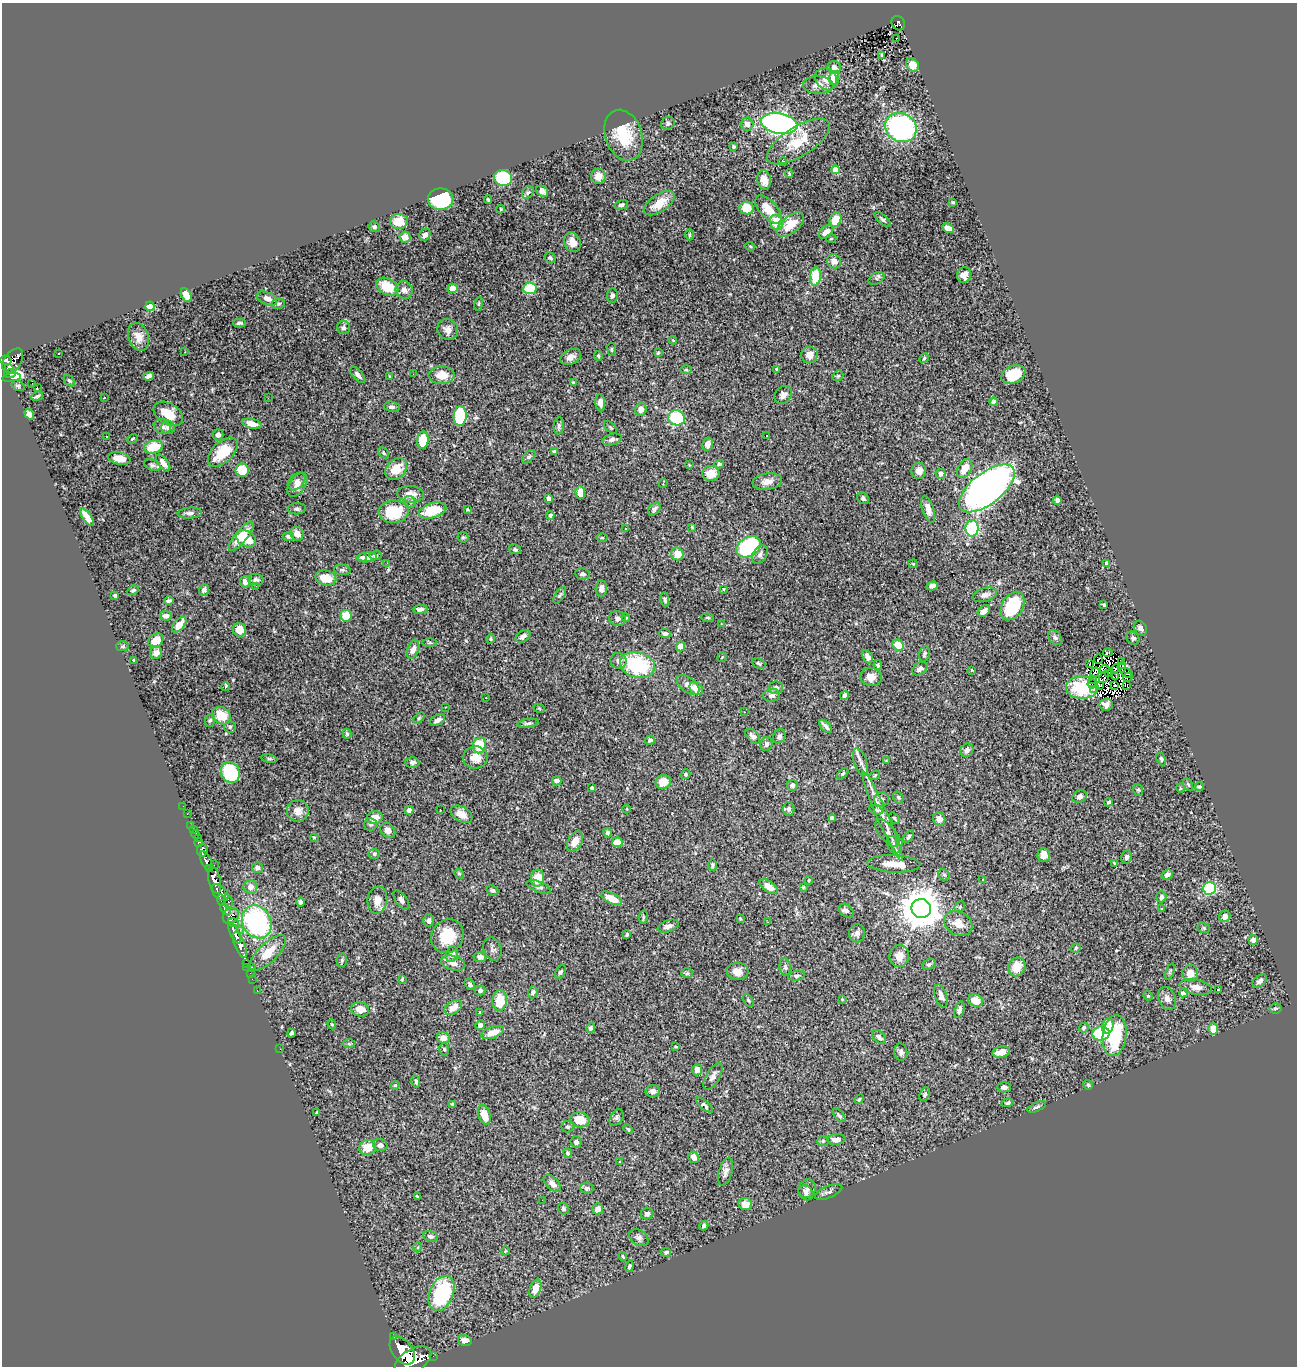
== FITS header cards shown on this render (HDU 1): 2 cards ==
NAXIS1  =                 1295
NAXIS2  =                 1364

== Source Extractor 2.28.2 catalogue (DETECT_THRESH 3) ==
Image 1295 x 1364 px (HDU 1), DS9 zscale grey, 1 PNG px = 1 image px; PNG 1299 x 1368 px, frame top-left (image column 1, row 1364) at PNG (2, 3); each listed source drawn as its Kron ellipse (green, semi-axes under 4 px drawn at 4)
Background 0.961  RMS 0.024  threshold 0.0726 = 3 sigma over >= 5 px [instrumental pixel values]
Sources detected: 497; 7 with non-positive FLUX_AUTO (blend fragments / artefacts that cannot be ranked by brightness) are neither listed nor drawn; the other 490 listed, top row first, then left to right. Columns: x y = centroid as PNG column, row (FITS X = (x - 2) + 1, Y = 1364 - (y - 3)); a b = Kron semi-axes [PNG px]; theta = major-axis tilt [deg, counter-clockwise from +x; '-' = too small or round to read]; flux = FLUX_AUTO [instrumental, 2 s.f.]
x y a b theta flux
898 23 7 6 - 190
896 38 2 2 - 2.6
881 56 4 3 - 1.8
913 65 7 6 - 19
834 68 7 6 - 9.2
834 78 7 5 84 31
826 79 12 10 -49 13
818 85 15 8 -3 13
668 123 7 6 - 4.1
747 124 7 6 - 9.1
779 124 18 10 -10 510
901 127 16 14 -28 280
624 135 26 18 -71 55
798 141 36 14 32 48
734 147 4 4 - 3
782 162 4 3 - 4.6
835 170 4 4 - 39
789 173 4 4 - 1.4
598 176 7 7 - 17
503 178 9 8 - 93
764 180 10 6 -79 13
542 191 6 5 - 5.8
528 192 7 5 55 2.9
441 199 13 11 0 120
488 200 4 3 - 1.8
953 202 3 3 - 2.3
659 203 17 8 34 26
621 205 7 4 15 3.7
747 208 7 6 - 28
501 209 4 3 - 1.4
768 209 17 8 -48 27
883 219 10 4 -41 3.3
835 220 8 5 65 31
399 222 8 7 - 31
776 222 7 6 - 40
791 225 16 8 40 31
374 227 6 5 - 3.8
948 228 6 4 -29 15
826 232 8 5 39 12
425 235 6 5 - 6.7
689 235 5 3 - 2.1
405 237 5 5 - 16
831 238 5 3 - 1.7
572 242 10 8 -68 12
750 246 5 3 - 1.6
550 258 6 5 - 2.9
834 261 7 7 - 12
964 275 8 7 - 12
815 276 9 5 85 50
876 279 8 5 29 3.6
387 287 12 8 -28 43
453 288 5 4 - 16
530 288 6 6 - 60
404 290 9 8 - 9
186 295 7 5 -61 17
612 295 7 5 85 5.1
267 298 11 6 -24 9.5
278 304 7 5 12 3.2
479 304 7 3 81 1.8
150 306 5 4 - 59
239 323 6 3 1 2.9
343 327 6 6 - 5.4
448 330 11 10 - 9.8
138 337 14 10 -69 14
673 340 4 3 - 1.6
612 349 7 3 -82 1.7
185 352 2 2 - 0.88
59 353 3 2 - 2.3
658 353 3 3 - 2.1
809 355 8 8 - 13
598 356 5 4 - 2.7
571 357 11 7 26 9.8
924 358 5 4 - 2.3
6 360 5 4 - 440
13 361 13 8 56 820
9 368 4 3 - 200
777 369 4 3 - 2
686 370 6 3 0 2
10 373 6 4 2 160
413 374 3 2 - 1.6
1013 374 12 8 23 41
358 375 10 5 -47 6.4
442 375 13 9 0 21
148 376 5 4 - 5.9
389 376 4 2 - 0.98
838 376 6 4 44 1.9
12 378 9 3 9 60
69 380 6 4 -48 2.7
32 383 2 2 - 1500
573 383 4 4 - 2.7
18 386 7 5 -29 2.7
37 387 3 2 - 12
783 395 10 8 47 9.5
37 396 6 3 18 2.5
104 398 3 3 - 3.4
268 398 3 2 - 1.6
993 402 4 4 - 7.7
600 403 8 5 -86 9.3
392 407 8 5 -9 4.6
641 409 6 6 - 10
29 414 6 4 -56 8.5
168 414 16 10 -31 30
460 416 10 6 87 98
677 418 8 7 - 100
252 424 10 4 -13 14
162 426 9 7 -30 6.2
559 426 8 5 84 3.9
168 427 7 6 - 9.3
611 427 8 3 -45 2.2
218 435 5 5 - 6.5
767 435 3 2 - 3.1
107 437 4 2 - 3.8
133 439 6 4 39 2.4
423 440 9 5 84 53
612 440 10 5 15 4.5
708 444 6 5 - 9.4
153 447 10 6 11 47
223 452 18 10 44 49
554 452 4 4 - 5.7
383 453 6 4 -44 2.3
529 457 8 5 46 3.4
119 458 11 6 -12 20
163 463 10 5 -54 9.1
719 464 5 4 - 3
152 465 8 5 -19 3.5
689 465 2 2 - 1.1
965 468 10 6 60 25
396 469 12 9 47 28
242 470 7 6 - 38
919 471 8 7 - 11
711 473 8 7 - 18
941 474 5 5 - 9.7
296 481 10 7 46 7
767 482 15 8 9 12
663 483 4 2 - 1.4
297 485 13 8 56 11
987 488 33 15 38 830
580 492 6 4 -87 21
411 494 13 8 -5 16
549 498 4 4 - 8.4
863 498 6 5 - 4
1057 500 4 4 - 4.7
410 502 6 5 - 3.1
297 509 9 5 2 3.8
467 509 3 2 - 1.4
654 509 7 5 46 4
928 509 14 5 -72 12
433 510 14 7 17 55
393 512 15 11 1 64
190 513 12 5 4 5.7
550 515 4 4 - 4.5
87 517 10 4 -55 19
692 527 4 3 - 1.5
972 528 8 6 88 110
625 529 3 3 - 3
297 534 7 6 - 13
241 536 18 6 50 32
289 536 5 4 - 4.5
463 537 6 5 - 2.3
602 538 5 3 - 1.6
246 539 10 7 -30 30
749 547 13 9 30 180
515 549 6 4 -11 3
677 554 6 6 - 21
760 554 10 6 59 5.7
376 555 6 4 7 3.5
362 557 4 4 - 4.1
367 557 10 5 6 8.6
387 563 2 2 - 1.1
1107 563 4 4 - 11
913 564 4 4 - 1.8
342 570 8 5 -7 3.4
582 574 7 5 -6 4.8
326 578 10 7 -13 29
256 580 8 5 -4 4.7
245 582 6 5 - 9.2
256 586 2 2 - 3.2
932 586 6 4 16 6.5
601 588 8 5 85 7.2
723 589 4 3 - 1.2
133 590 6 4 29 3.2
204 590 6 5 - 7
560 595 9 4 56 3.4
985 595 12 6 16 8.6
115 596 4 3 - 5.8
665 600 7 3 -80 3.6
169 601 5 3 - 3.7
1104 605 3 3 - 2.2
1012 606 15 10 60 94
420 609 7 4 7 5.2
984 611 7 5 41 11
166 616 6 5 - 8.5
346 616 6 5 - 35
618 618 8 7 - 5.3
626 618 4 3 - 1.7
707 618 6 4 -6 2.5
721 624 4 3 - 1.2
179 625 9 5 50 20
1140 628 8 6 -52 5.5
239 630 7 6 - 23
665 633 6 4 -5 4.3
523 636 8 5 32 6.9
1055 638 8 6 -49 4.2
1133 638 7 6 - 4
490 639 5 3 - 1.8
156 640 8 6 32 22
430 643 7 4 -1 2.4
898 645 6 5 - 28
122 646 6 5 - 2.5
680 646 5 4 - 22
413 649 10 5 70 8.1
1108 652 5 3 - 0.88
156 653 6 6 - 11
924 654 7 5 73 3.4
722 657 5 3 - 1.3
867 657 7 4 -65 8.9
1098 659 5 2 - 3.6
134 661 4 3 - 2.3
618 661 8 8 - 7.8
1121 662 4 2 - 2.8
759 663 7 5 -26 3
1089 663 2 2 - 1.3
637 665 18 12 -15 120
878 665 5 4 - 2.8
1122 667 5 2 - 0.11
1116 668 4 2 - 0.74
920 669 8 5 36 5.9
1104 669 5 3 - 6.7
972 670 3 3 - 1.5
1095 672 5 2 - 2.3
1109 673 3 2 - 0.71
1127 673 7 2 -28 4.6
871 677 11 9 -10 15
1115 677 3 2 - 0.66
1128 677 4 2 - 3.1
1104 678 6 2 54 3.2
1093 679 2 2 - 1.7
1092 684 4 2 - 1
688 685 13 7 -38 9.5
1115 685 3 2 - 1.5
1127 685 3 2 - 23
1099 686 4 3 - 2.2
225 687 4 3 - 12
696 688 7 5 -46 19
776 688 7 6 - 4.5
1082 688 16 11 0 32
1094 689 3 2 - 2.9
772 695 8 6 6 5.8
844 696 5 4 - 6.9
486 698 2 2 - 2.4
1106 704 6 6 - 9.3
445 707 2 2 - 1.3
539 708 6 3 -19 1.5
744 712 2 2 - 0.82
221 716 10 8 -36 30
419 718 6 4 45 2.4
210 720 6 5 - 3.2
438 720 8 5 28 5.9
528 723 11 4 7 3.8
826 726 8 3 -48 4.8
230 727 6 6 - 2.6
347 734 5 4 - 2.8
753 736 9 5 -44 6.1
779 736 7 6 - 4
650 740 5 4 - 3.2
767 744 7 6 - 5
480 745 8 6 75 53
967 750 7 6 - 6
475 758 12 11 - 20
269 759 8 4 -8 2.3
1161 759 7 4 -64 3.2
886 760 4 2 - 1.1
412 762 7 5 -1 4.2
860 762 14 6 -71 8
230 772 11 9 -63 110
686 774 5 4 - 2.6
843 774 7 4 46 2.7
875 775 5 3 - 1.6
557 781 5 4 - 7.8
663 782 8 7 - 24
1188 784 7 4 -63 2.6
792 785 5 5 - 5.3
1199 787 4 3 - 2.5
592 788 3 3 - 2.7
1180 788 5 3 - 1.3
1138 790 6 5 - 2.5
1080 796 7 5 32 5.5
898 797 6 5 - 2.5
882 799 7 7 - 6
1108 802 4 4 - 2.4
183 806 2 2 - 6
627 809 4 3 - 1.2
789 809 7 5 -89 4
409 810 4 4 - 6
440 810 3 2 - 5
876 810 7 4 -16 2.3
298 811 11 11 - 15
187 814 2 2 - 6.9
462 814 12 7 -29 15
883 816 49 5 -66 28
375 818 8 6 16 17
832 818 4 4 - 5.1
894 818 6 3 -54 2.2
939 819 6 6 - 10
371 824 6 6 - 3.3
191 825 2 2 - 14
193 830 2 2 - 8
388 830 8 6 -48 7.1
607 833 5 4 - 3.3
887 833 17 8 -51 7.4
195 834 4 3 - 34
314 837 5 4 - 1.7
909 837 6 4 52 2.8
198 838 2 2 - 6.3
575 841 11 7 62 17
617 842 5 5 - 21
900 842 4 4 - 1.5
199 843 4 3 - 160
894 845 9 6 -65 4.9
202 850 6 5 - 320
374 854 6 5 - 2.6
1044 855 7 6 - 11
1126 857 7 5 76 4.3
206 861 10 5 -65 980
1114 863 3 2 - 1.4
894 864 26 8 -3 26
214 865 2 2 - 11
713 865 5 4 - 2.9
257 868 5 5 - 5.9
209 869 4 3 - 280
459 874 5 4 - 2.2
944 875 6 5 - 2.8
1167 875 6 4 37 5.7
538 878 8 6 83 29
983 879 2 2 - 1.2
214 880 14 6 -78 2000
809 880 4 4 - 1.6
250 887 7 7 - 10
539 887 12 5 -21 5.8
769 887 10 5 -34 14
803 887 4 4 - 1.4
1210 888 6 6 - 94
492 890 6 4 -30 3
220 893 10 6 -45 910
1161 897 5 5 - 6.2
612 898 11 5 -26 22
221 900 6 4 -74 290
377 900 13 10 82 16
401 900 11 5 -55 5.7
228 902 8 4 -81 270
300 902 4 4 - 4.1
960 907 6 5 - 2.5
921 908 9 9 - 5100
1162 908 3 3 - 3.4
225 909 6 4 -54 590
846 911 8 6 -39 5.2
231 916 9 7 45 550
1225 916 6 5 - 9.9
643 917 7 3 82 2.1
740 918 3 3 - 1.5
429 920 6 5 - 5.8
233 922 6 4 -14 280
257 922 17 14 -60 250
768 922 3 2 - 2.5
958 923 15 11 -29 20
668 926 11 5 21 6.6
1204 928 6 5 - 2.9
240 930 2 2 - 12
235 933 11 3 -65 1100
857 933 9 8 - 6.2
627 935 4 3 - 2.2
447 936 17 15 56 48
1253 940 5 4 - 7.7
240 945 14 5 -69 1500
1076 948 5 4 - 2
492 949 12 9 -70 5.8
268 953 23 9 44 30
452 954 8 6 72 8.1
899 956 11 10 - 18
480 957 6 5 - 6
342 960 7 5 80 2.8
246 963 3 2 - 24
453 963 12 7 -15 12
929 964 7 5 24 3.2
247 967 2 2 - 13
252 967 3 2 - 54
785 967 9 5 -81 4
1017 967 10 8 63 26
737 971 11 9 -4 15
560 972 7 4 55 3.6
1170 972 8 4 68 2.6
250 973 2 2 - 15
687 973 6 5 - 3.1
1190 973 8 8 - 16
797 976 8 5 10 3.6
252 979 2 2 - 10
402 979 3 2 - 1.6
1260 981 8 5 40 5.4
470 984 6 4 -52 4.1
1196 987 16 7 -11 12
257 990 2 2 - 12
480 990 5 5 - 4.8
1219 990 3 3 - 30
533 992 6 4 71 4.5
1183 993 4 4 - 10
941 996 12 6 -71 7.7
1148 996 5 4 - 1.7
1167 998 12 8 -69 8.5
842 999 4 4 - 1.4
748 1000 7 4 -56 2
975 1000 7 6 - 26
500 1001 10 7 87 38
453 1007 10 6 34 17
1275 1008 6 5 - 2.9
360 1009 9 7 -12 17
959 1010 8 4 70 5.2
480 1013 4 3 - 2
332 1024 5 4 - 1.8
480 1025 5 4 - 7.6
1108 1026 7 5 77 23
590 1028 5 4 - 3.1
1084 1028 5 4 - 3.2
1213 1029 6 5 - 19
493 1032 12 5 21 17
291 1033 4 3 - 3.1
1101 1033 8 7 - 84
1115 1036 20 12 82 110
879 1037 8 5 -44 4.3
443 1038 6 5 - 14
349 1044 6 4 -1 2.3
676 1047 3 3 - 1.5
280 1049 2 2 - 15
444 1049 6 5 - 3
901 1052 9 6 -84 5.6
1001 1052 9 5 11 16
697 1070 5 5 - 11
713 1076 15 7 60 8
416 1081 6 4 -78 3.4
395 1085 4 4 - 1.7
1088 1085 5 4 - 2.6
1004 1087 7 5 -4 5.2
653 1091 7 5 -1 6.4
925 1094 7 5 65 2.8
859 1099 5 4 - 2.1
1008 1103 6 4 16 3.7
452 1104 4 4 - 2.1
704 1105 10 4 -40 3.4
1037 1107 10 4 24 3.9
317 1112 3 3 - 1.9
484 1115 10 6 -72 24
839 1115 8 4 -47 2.8
617 1117 9 6 58 4.3
580 1120 10 7 -8 31
567 1127 6 6 - 2.9
628 1129 6 3 -44 1.7
836 1139 9 5 6 9.9
823 1141 6 5 - 2.7
576 1142 5 5 - 6.7
380 1145 7 6 - 6.6
368 1147 8 7 - 27
568 1153 4 3 - 2.8
694 1157 6 5 - 11
620 1162 4 2 - 1
726 1172 14 6 74 7.7
552 1183 10 6 -43 7.4
587 1188 6 5 - 4.2
807 1189 9 8 - 7.4
829 1192 14 6 23 5.9
806 1193 8 6 -45 5.3
417 1196 3 2 - 1.2
542 1200 2 2 - 13
745 1204 7 6 - 15
563 1208 6 5 - 3.8
598 1209 5 5 - 9.9
647 1214 6 5 - 4.2
704 1226 5 4 - 3.5
430 1236 7 5 -9 4.8
639 1238 10 7 -35 6.1
418 1247 5 3 - 1.5
505 1251 4 3 - 1.2
666 1252 5 4 - 4
623 1256 4 2 - 1.5
629 1266 6 4 74 3.1
535 1289 9 5 70 16
442 1293 18 12 68 150
394 1337 4 3 - 120
465 1341 7 5 -17 12
402 1350 16 10 -53 4000
433 1356 2 2 - 11
413 1360 20 11 31 4800
At the frame edge (FLAGS 8, measured only in part): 1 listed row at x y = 413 1360
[7 non-positive-flux detections neither listed nor drawn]